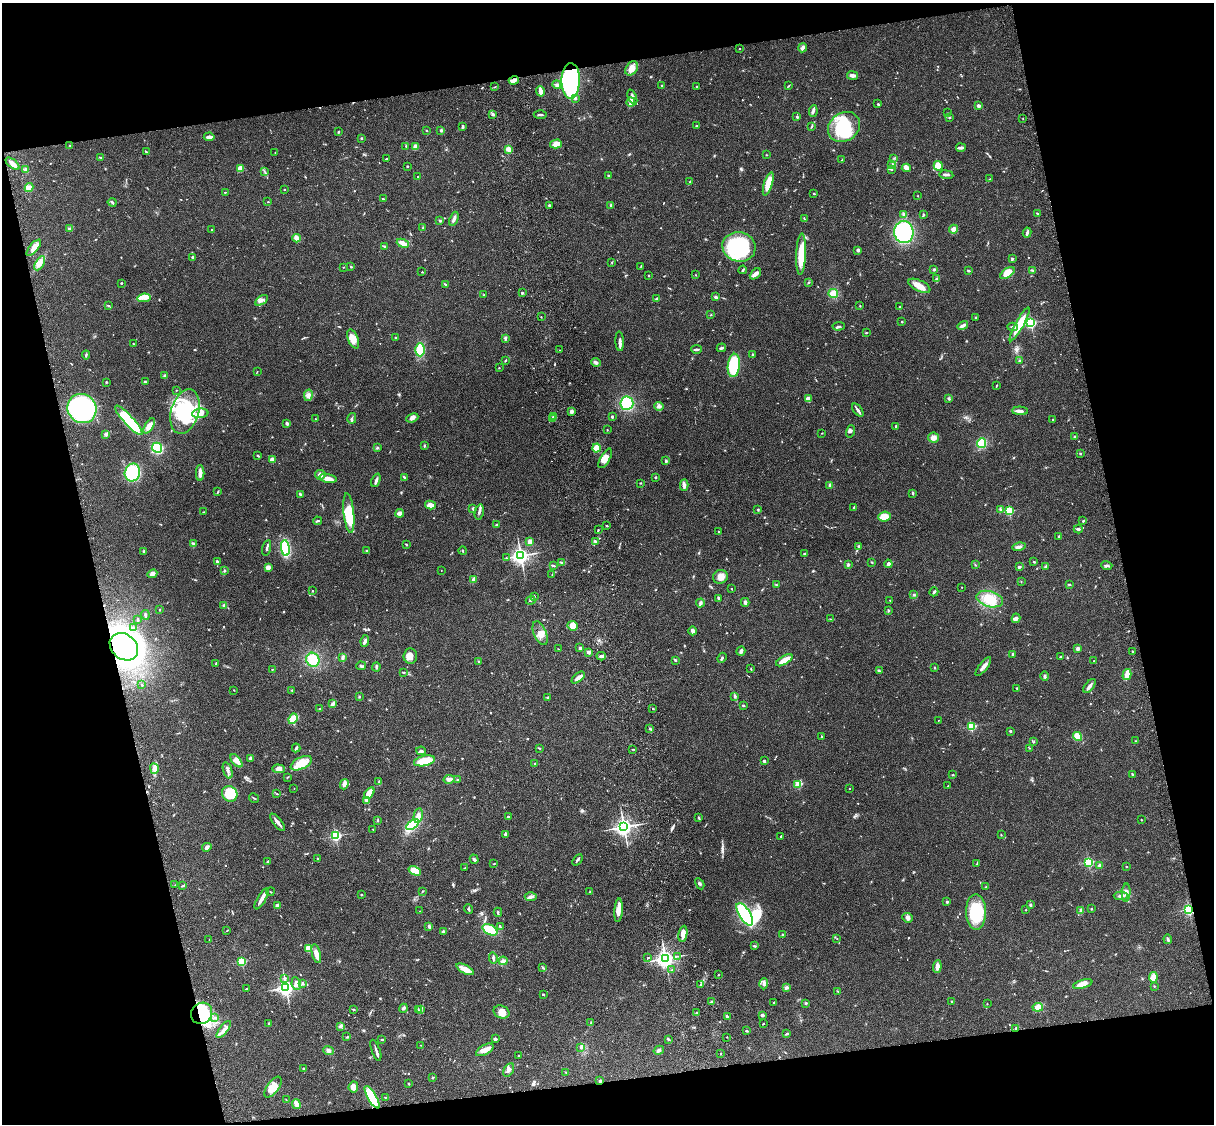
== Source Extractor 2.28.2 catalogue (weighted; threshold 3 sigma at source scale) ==
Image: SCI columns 121-4968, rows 277-4763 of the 5087 x 4926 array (HDU 1 of 3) = the unmasked area's bounding box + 8 px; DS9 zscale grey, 4 x 4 block average (1 PNG px = mean of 4 x 4 image px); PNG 1216 x 1126 px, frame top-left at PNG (2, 3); each listed source drawn as its Kron ellipse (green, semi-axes under 4 px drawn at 4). Shown black and unused: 25% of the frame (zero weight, under 3 of 4 exposures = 6% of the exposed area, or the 3 px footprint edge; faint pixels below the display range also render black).
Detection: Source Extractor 2.28.2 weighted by HDU 2 'WHT'. Background 0.0873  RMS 0.0061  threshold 0.0274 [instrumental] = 3 sigma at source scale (4.5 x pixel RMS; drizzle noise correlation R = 1.50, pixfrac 1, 0.05/0.05 arcsec/px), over >= 5 px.
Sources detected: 770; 1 too faint to see at this stretch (4 x 4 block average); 5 inside a brighter object's white glare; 1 cosmic-ray / hot-pixel residue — neither listed nor drawn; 14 coinciding with a brighter row at this scale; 31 inside a brighter listed object's ellipse — not listed separately; of the other 718, all 500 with FLUX_AUTO >= 1.75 (the completeness limit of this list) listed and drawn (218 fainter detections not listed), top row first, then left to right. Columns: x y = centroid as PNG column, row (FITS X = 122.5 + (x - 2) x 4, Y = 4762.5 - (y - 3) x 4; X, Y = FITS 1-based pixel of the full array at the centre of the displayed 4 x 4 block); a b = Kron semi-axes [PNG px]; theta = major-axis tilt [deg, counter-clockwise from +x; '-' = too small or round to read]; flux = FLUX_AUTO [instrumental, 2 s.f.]
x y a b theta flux
740 48 2 2 - 2.8
803 48 4 3 - 11
632 68 7 5 53 32
852 76 5 3 - 12
514 80 5 2 - 26
571 81 18 9 89 770
557 85 4 3 - 7.8
662 86 2 2 - 2.7
696 86 2 2 - 2.9
789 86 4 2 - 3.2
495 87 2 2 - 1.8
540 91 5 2 - 30
632 97 8 3 -68 19
575 98 3 2 - 7.4
631 102 4 2 - 9.9
878 104 3 2 - 3.6
978 106 4 3 - 6.4
813 111 6 2 81 7.9
947 113 2 2 - 2.6
493 114 3 2 - 5.9
540 115 6 2 1 7.4
797 117 3 2 - 4.1
949 117 2 2 - 3.6
1023 118 3 2 - 1.8
697 126 3 2 - 5
812 126 3 2 - 2.7
463 127 3 3 - 3.8
844 127 17 14 34 180
441 130 3 2 - 6.2
426 131 2 2 - 2.1
338 132 3 2 - 2.9
209 137 5 2 - 22
361 138 2 2 - 3.7
556 144 6 4 16 24
70 146 3 2 - 2.2
406 147 3 2 - 2.2
416 147 3 3 - 24
961 148 5 2 - 14
509 149 4 3 - 18
146 152 3 2 - 3.1
275 152 2 2 - 1.9
766 155 2 2 - 2.1
101 157 3 2 - 2.7
894 158 2 2 - 1.8
386 159 2 2 - 3.3
842 160 3 2 - 2.9
13 164 8 3 -39 18
892 165 3 2 - 3.6
407 166 2 2 - 2.8
938 166 5 4 - 39
240 168 4 3 - 46
906 168 4 3 - 13
26 170 4 2 - 5.8
892 170 2 2 - 1.8
264 171 2 2 - 1.9
608 175 2 2 - 3.6
946 175 7 2 -7 9.2
418 177 2 2 - 4.1
990 179 2 2 - 2
690 182 3 2 - 3.9
768 184 12 4 73 56
29 188 4 3 - 19
284 190 2 2 - 6.5
225 192 2 2 - 5.6
814 193 3 2 - 2.6
917 196 2 2 - 2.1
383 199 3 2 - 3
112 202 4 2 - 8
268 202 2 2 - 4.7
549 205 3 2 - 3.1
611 205 3 2 - 4.6
1037 213 3 2 - 2.4
904 214 3 3 - 6.9
923 214 3 2 - 4.2
454 219 7 3 69 11
804 219 4 2 - 3.5
440 220 3 2 - 5.2
423 227 2 2 - 2.4
70 228 4 2 - 4.6
953 229 5 3 - 17
211 230 2 2 - 2.3
904 232 11 10 - 360
1027 233 5 2 - 8.3
297 238 4 3 - 25
403 243 6 3 -23 29
384 246 3 2 - 4
739 247 17 14 -14 380
34 248 10 4 49 36
858 250 3 2 - 8.4
801 254 20 5 87 94
192 257 2 2 - 22
1013 258 2 2 - 1.9
612 262 2 2 - 2
40 263 8 3 60 19
641 266 3 2 - 2.2
343 267 2 2 - 1.8
351 267 2 2 - 3.5
743 270 4 2 - 4.9
934 270 3 3 - 4.2
1032 270 3 2 - 3.1
968 271 3 2 - 5.8
422 272 2 2 - 2.8
1007 273 8 4 36 53
755 274 6 3 43 20
696 275 2 2 - 2.5
649 276 3 2 - 2.3
937 279 4 2 - 5.1
121 283 2 2 - 6.6
808 283 3 2 - 2.8
445 284 3 2 - 2.9
919 286 12 5 -26 39
522 293 2 2 - 19
833 293 5 4 - 34
484 295 2 2 - 4.4
716 297 3 2 - 8.6
144 298 6 4 10 16
657 299 3 3 - 6.6
261 300 7 4 31 13
109 306 2 2 - 1.8
860 306 2 2 - 2.3
899 307 2 2 - 2.2
711 315 2 2 - 2.1
541 317 2 2 - 1.8
975 317 3 2 - 2.7
902 322 2 2 - 3.9
1031 323 2 2 - 530
1020 324 19 4 61 77
963 325 5 3 - 12
839 326 6 2 5 5.1
1012 327 5 2 - 5.8
866 333 2 2 - 2.5
395 338 2 2 - 9.3
505 338 3 2 - 6.4
353 339 10 5 -68 36
620 341 10 3 -86 13
133 343 2 2 - 2
721 348 5 2 - 8.3
696 349 5 2 - 8
420 350 6 4 -89 98
559 350 2 2 - 2.3
86 355 4 2 - 4.5
752 355 3 2 - 4.1
505 361 3 2 - 3.2
1019 361 2 2 - 13
596 362 5 2 - 13
734 365 12 6 84 160
499 368 2 2 - 2.1
257 372 2 2 - 1.9
165 376 3 2 - 3.5
106 382 2 2 - 3.1
145 382 2 2 - 15
996 386 3 2 - 3.1
176 390 2 2 - 1.8
308 395 6 3 78 12
808 399 3 3 - 22
949 399 3 3 - 4.6
627 403 7 6 - 190
659 406 4 3 - 8.6
82 409 15 14 - 680
858 410 7 2 -52 8.9
572 411 4 3 - 9
1020 411 8 3 -3 15
185 412 23 14 74 190
200 413 8 4 6 21
612 416 2 2 - 5.4
554 417 3 2 - 3
352 418 5 2 - 6
412 418 6 3 22 15
552 418 4 2 - 3.8
315 419 2 2 - 1.9
129 420 19 5 -47 300
1053 420 2 2 - 8
287 423 3 2 - 12
149 426 8 3 57 30
896 426 2 2 - 17
607 430 2 2 - 2.2
850 431 6 2 74 6
822 433 3 2 - 2.1
106 434 2 2 - 43
1075 436 2 2 - 4.4
933 438 5 5 - 14
982 443 5 4 - 77
424 445 3 2 - 4
378 447 2 2 - 2.5
157 448 5 5 - 200
596 448 4 4 - 35
1080 453 2 2 - 2.9
258 456 3 2 - 3.3
605 458 11 4 61 30
272 460 3 3 - 16
666 461 4 2 - 4.8
132 472 9 7 71 170
200 473 8 3 89 20
320 475 5 5 - 13
404 477 4 2 - 5.4
656 477 2 2 - 4.9
328 478 9 4 -10 23
376 480 7 2 68 10
641 483 2 2 - 2.2
684 485 5 3 - 13
830 485 4 3 - 6.4
218 492 3 2 - 2.7
913 493 3 2 - 4.1
300 494 3 2 - 7
430 505 5 3 - 31
473 508 2 2 - 19
854 508 3 2 - 5.9
1000 509 2 2 - 2.7
758 510 3 2 - 2.9
1009 511 2 2 - 330
204 512 2 2 - 2.3
479 512 7 2 76 9.4
349 513 20 5 -84 120
400 513 4 2 - 22
885 517 6 5 - 37
317 521 4 2 - 5.5
1083 521 3 2 - 4.4
497 524 3 2 - 2.9
607 526 3 2 - 1.8
1078 529 4 2 - 7.5
598 530 2 2 - 2.9
719 532 2 2 - 6.6
1059 536 3 2 - 3.2
595 541 2 2 - 6.6
530 542 4 3 - 20
193 544 4 3 - 6.1
406 544 3 2 - 3.1
859 546 3 2 - 2.5
1019 547 6 3 14 9.5
267 548 8 2 77 8.3
285 548 8 3 -83 240
144 551 2 2 - 7.2
367 551 3 2 - 3
463 551 4 2 - 2.8
804 554 2 2 - 8.9
521 556 3 3 - 1300
507 558 4 2 - 2.7
217 562 3 2 - 11
872 562 2 2 - 3.9
1034 562 3 2 - 2.9
562 563 3 2 - 3.2
888 564 4 3 - 13
848 565 4 2 - 4.8
975 565 2 2 - 2
1107 565 6 2 -17 5.4
554 566 4 2 - 6.8
268 567 4 3 - 16
1019 567 4 2 - 4.6
1046 567 3 2 - 5
224 570 2 2 - 3.7
441 570 2 2 - 1.8
152 574 5 4 - 12
552 575 3 2 - 2.5
720 577 7 7 - 21
474 579 4 3 - 10
1021 581 2 2 - 1.8
776 585 2 2 - 1.8
1069 585 3 2 - 2.7
962 587 2 2 - 3.8
732 589 2 2 - 2
312 591 2 2 - 2.4
934 592 4 2 - 7.6
914 595 3 2 - 4.5
534 596 2 2 - 2.2
718 598 3 2 - 4.9
990 599 13 8 -15 59
531 600 5 2 - 3.9
890 600 2 2 - 2.4
745 602 4 3 - 9.5
700 603 4 3 - 9.4
224 606 3 3 - 8.6
160 609 2 2 - 2.6
888 610 2 2 - 2
145 615 5 2 - 7.6
1016 618 5 3 - 10
831 619 4 2 - 2.2
138 620 3 2 - 3.1
573 626 5 4 - 41
133 628 3 2 - 3.4
692 631 4 2 - 14
540 633 12 6 -68 27
365 641 6 3 82 8.8
124 647 15 12 -41 1400
580 648 3 3 - 5.1
558 649 2 2 - 2.1
1078 649 4 3 - 7.7
741 651 5 3 - 8.7
588 652 2 2 - 18
1133 652 2 2 - 2.4
1013 654 3 2 - 6
410 656 7 7 - 27
601 656 4 2 - 10
1061 656 3 2 - 3.7
343 657 3 2 - 9
722 658 5 2 - 7.3
313 660 7 6 - 71
784 660 9 3 30 46
676 661 3 2 - 3
1094 661 2 2 - 1.8
479 662 4 2 - 2.7
216 663 2 2 - 3.8
361 666 5 2 - 5.9
376 667 4 2 - 5.1
983 667 11 3 52 17
935 668 2 2 - 2.9
272 669 2 2 - 1.9
751 669 2 2 - 2.3
879 671 3 2 - 4.8
403 673 3 2 - 2.5
1127 675 6 2 75 64
1045 676 4 2 - 5.8
578 677 8 3 40 23
142 685 2 2 - 4
1089 686 8 2 53 15
1017 688 2 2 - 2.2
234 690 2 2 - 2
292 690 2 2 - 2.5
359 696 3 2 - 2.9
735 696 4 2 - 5.9
548 697 2 2 - 6.9
332 704 4 2 - 19
743 706 4 2 - 3.2
319 709 2 2 - 4
653 709 2 2 - 4.3
293 719 5 4 - 42
938 720 2 2 - 2.9
971 726 2 2 - 370
650 729 4 2 - 4.8
1010 731 2 2 - 4.9
1078 736 5 4 - 55
822 737 3 2 - 4.1
1034 741 2 2 - 2.4
1136 741 2 2 - 1.8
296 748 4 2 - 6.3
539 748 3 2 - 3
1029 748 2 2 - 1.8
633 749 3 2 - 2.3
421 751 5 3 - 7.3
250 758 2 2 - 9.6
236 761 8 4 -50 24
424 761 11 5 13 68
764 761 3 3 - 5.2
301 763 11 6 26 66
535 763 2 2 - 2.6
154 769 5 3 - 13
279 769 6 4 -2 16
228 770 8 3 -71 11
1132 774 3 2 - 4.1
953 775 2 2 - 2.6
287 777 4 2 - 2.7
449 779 6 3 12 15
458 779 2 2 - 2.5
379 782 3 3 - 4.3
344 784 5 3 - 17
798 784 2 2 - 52
948 786 3 2 - 1.8
294 788 2 2 - 2.8
849 788 2 2 - 2.8
369 793 6 4 53 53
230 794 8 7 - 130
277 794 3 2 - 2.8
254 798 5 2 - 2.8
366 801 4 3 - 6.6
418 815 7 4 79 17
508 817 2 2 - 15
699 818 4 2 - 3.6
378 820 3 2 - 2.8
1141 820 2 2 - 2.2
278 822 10 2 -51 16
413 825 7 3 34 210
624 827 3 3 - 1400
373 829 3 2 - 1.9
505 834 3 2 - 10
1001 835 2 2 - 1.8
336 836 2 2 - 560
781 836 2 2 - 2.8
207 847 5 3 - 10
318 859 4 2 - 4.1
474 859 4 3 - 7.3
577 860 6 2 54 6
268 861 4 2 - 3.9
1089 862 2 2 - 430
493 864 3 2 - 2.2
977 864 2 2 - 2.3
1100 866 4 2 - 4.2
1126 867 2 2 - 2.7
464 868 3 2 - 2.2
415 871 6 4 -22 55
700 884 6 2 -60 6.1
175 885 2 2 - 2.8
183 886 3 2 - 2.9
986 887 2 2 - 2.3
422 891 2 2 - 2.8
270 892 4 2 - 2.4
590 892 3 2 - 4.3
1126 893 9 3 87 17
361 895 2 2 - 2.6
1121 896 7 3 2 13
531 897 6 3 1 9
262 899 12 3 61 22
947 902 2 2 - 16
1030 905 3 2 - 5
278 906 3 3 - 14
468 909 5 2 - 3.5
1091 909 2 2 - 2.6
1189 909 2 2 - 760
619 910 12 4 85 25
1026 910 2 2 - 3.8
1081 910 4 3 - 6.2
419 911 2 2 - 1.9
498 912 4 2 - 4.3
976 912 18 10 -89 160
745 914 13 5 -58 390
908 918 5 4 - 11
429 926 4 2 - 8.2
500 926 4 2 - 3.1
227 930 2 2 - 1.8
490 930 8 4 -28 95
443 932 3 3 - 7.1
683 934 8 4 80 26
782 935 2 2 - 17
837 939 2 2 - 2.3
1168 939 5 2 - 5.8
209 940 2 2 - 1.8
754 946 3 2 - 3.4
309 948 4 4 - 48
316 954 9 4 -76 24
678 956 3 2 - 2.6
493 958 5 2 - 8.3
648 958 2 2 - 4.3
665 958 3 3 - 1400
503 961 4 3 - 7.1
242 962 2 2 - 280
937 967 6 3 86 19
543 968 3 2 - 3.8
465 969 9 4 -28 37
672 970 2 2 - 4.1
718 975 2 2 - 2.1
1153 977 5 3 - 33
284 978 4 2 - 5.2
302 983 3 2 - 4.9
296 984 6 4 -81 23
764 984 5 3 - 8.5
1083 984 10 4 16 34
700 985 3 2 - 2.9
1154 986 2 2 - 2.6
286 987 3 3 - 1100
787 987 3 3 - 5.7
246 989 2 2 - 2
837 991 3 2 - 2.4
543 995 3 2 - 2.6
951 1001 2 2 - 12
712 1002 2 2 - 2.8
774 1002 2 2 - 2.8
806 1003 3 2 - 4.6
987 1004 2 2 - 2.3
1038 1007 5 4 - 25
403 1008 4 3 - 8.1
354 1009 3 2 - 2.6
421 1009 3 2 - 4
418 1010 2 2 - 1.8
501 1012 8 6 -24 29
202 1013 11 10 - 100
697 1013 3 2 - 6.7
762 1015 3 3 - 7
727 1017 3 2 - 9.1
215 1018 3 2 - 3.7
269 1023 2 2 - 2.1
591 1023 4 2 - 4.6
763 1024 2 2 - 2.4
341 1026 3 3 - 5.8
1016 1029 4 3 - 7.2
224 1030 10 4 53 20
746 1031 3 2 - 3.8
787 1034 4 2 - 3.9
347 1037 3 2 - 3.4
727 1037 2 2 - 2.3
495 1039 4 2 - 6.1
668 1039 3 2 - 4.9
382 1040 4 2 - 3.3
421 1045 2 2 - 1.8
581 1048 3 2 - 3.8
376 1050 11 2 -71 9.6
485 1050 10 5 30 26
659 1050 5 3 - 8.1
328 1051 5 3 - 8.8
721 1054 2 2 - 1.8
518 1056 2 2 - 2
303 1068 2 2 - 2.2
509 1070 7 4 61 14
566 1072 3 2 - 1.8
433 1077 2 2 - 4
600 1080 3 2 - 4
408 1083 2 2 - 1.9
273 1087 12 6 53 44
353 1087 5 5 - 21
372 1097 13 4 -60 180
385 1097 2 2 - 2
286 1100 3 2 - 1.9
296 1104 5 3 - 25
Overlapping masked pixels (flux is a lower limit): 7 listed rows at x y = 514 80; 571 81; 124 647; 1189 909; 202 1013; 1016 1029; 600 1080
Diffuse or blended objects may show on this block-average render without a row.